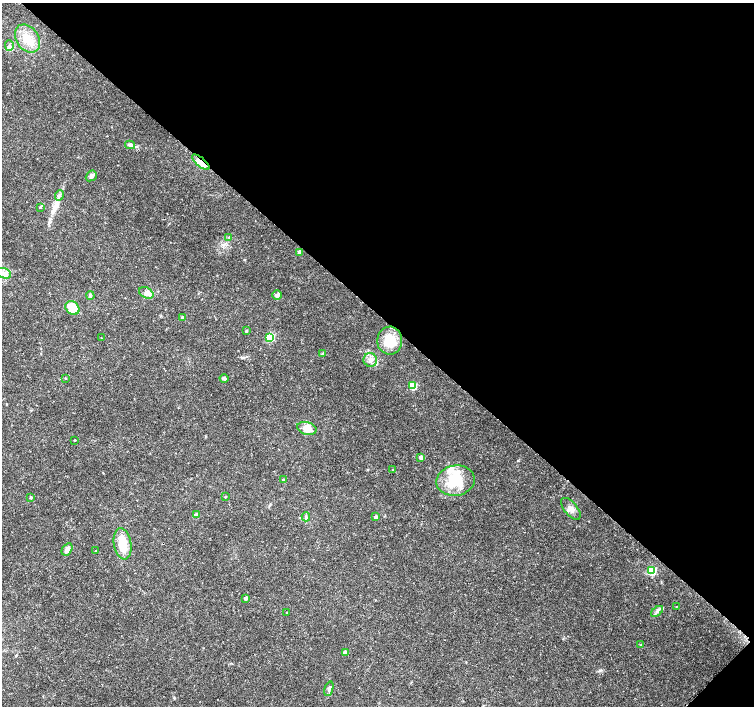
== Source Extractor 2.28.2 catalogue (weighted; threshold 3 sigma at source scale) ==
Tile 8 of 4 x 4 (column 4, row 2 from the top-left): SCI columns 4518-6021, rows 2982-4388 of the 6030 x 6030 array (HDU 1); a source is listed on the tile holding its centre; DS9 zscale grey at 2 x 2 block average (1 PNG px = mean of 2 x 2 image px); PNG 756 x 708 px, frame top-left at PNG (2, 3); each listed source drawn as its Kron ellipse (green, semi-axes under 4 px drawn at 4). Shown black and unused: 45% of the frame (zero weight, under 3 of 4 exposures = <1% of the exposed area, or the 3 px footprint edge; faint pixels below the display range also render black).
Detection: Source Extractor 2.28.2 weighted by HDU 2 'WHT'; one run over the whole footprint, this tile lists its part. Background 0.0237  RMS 0.0019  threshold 0.00866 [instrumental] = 3 sigma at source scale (4.5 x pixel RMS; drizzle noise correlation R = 1.50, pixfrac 1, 0.0396/0.0396 arcsec/px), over >= 5 px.
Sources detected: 51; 1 inside a brighter object's white glare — neither listed nor drawn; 3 inside a brighter listed object's ellipse — not listed separately; the other 47 listed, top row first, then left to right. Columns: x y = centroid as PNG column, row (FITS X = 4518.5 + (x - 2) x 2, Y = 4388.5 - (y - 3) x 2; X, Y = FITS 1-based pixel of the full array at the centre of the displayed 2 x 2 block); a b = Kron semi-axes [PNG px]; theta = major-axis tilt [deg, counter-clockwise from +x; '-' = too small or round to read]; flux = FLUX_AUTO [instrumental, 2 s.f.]
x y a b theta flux
27 38 15 11 -55 7.4
9 45 5 4 - 1.1
130 145 5 4 - 1.4
201 162 11 4 -40 6.2
91 176 6 4 40 1.3
59 196 5 3 - 0.83
40 207 4 2 - 0.35
229 237 3 2 - 0.31
300 252 3 3 - 2.4
4 273 7 5 -21 2
146 293 7 5 -25 1.9
90 295 4 3 - 0.61
277 295 5 4 - 1.3
72 308 8 6 -39 9.3
183 318 3 3 - 3
246 331 2 2 - 0.61
270 337 3 3 - 27
101 338 2 2 - 0.16
390 341 14 12 -89 10
323 353 4 3 - 0.46
370 360 7 6 - 2.3
65 378 3 2 - 0.31
224 378 4 3 - 1.1
412 386 3 3 - 17
307 428 10 6 -15 5.1
75 440 2 2 - 0.3
421 457 3 3 - 3.9
393 469 2 2 - 0.54
283 479 2 2 - 0.4
456 481 19 15 11 15
31 497 3 2 - 0.6
226 497 2 2 - 0.42
571 509 13 6 -50 2.6
196 515 3 3 - 5.8
306 517 4 3 - 0.7
375 517 3 3 - 1.6
122 544 16 8 -79 9
67 549 7 5 58 2.4
96 551 2 2 - 0.29
651 571 3 3 - 30
246 598 3 3 - 1.9
676 606 2 2 - 0.2
657 611 7 3 41 1
286 612 2 2 - 0.17
641 645 3 3 - 0.37
345 652 3 2 - 3.6
329 689 7 3 73 1.1
Overlapping masked pixels (flux is a lower limit): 1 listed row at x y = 201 162
Diffuse or blended objects may show on this block-average render without a row.